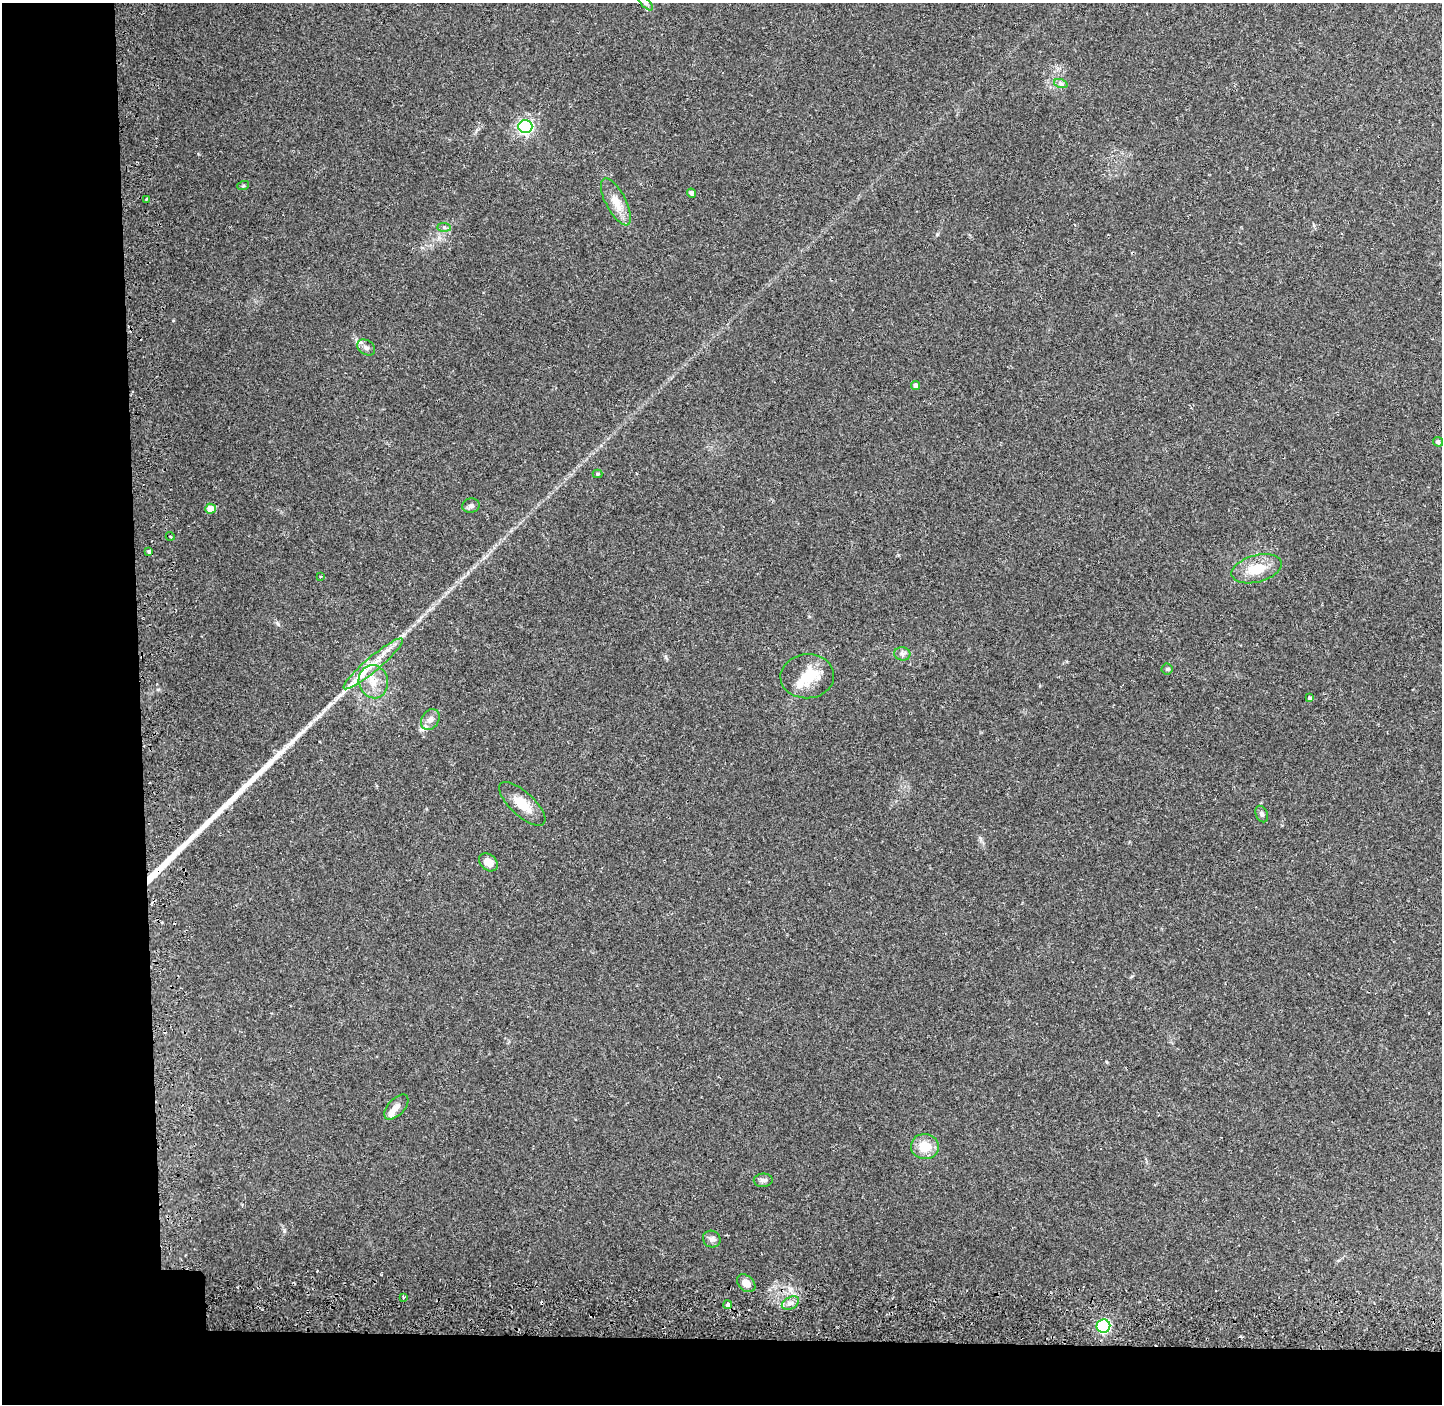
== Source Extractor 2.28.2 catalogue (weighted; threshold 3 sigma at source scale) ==
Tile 7 of 3 x 3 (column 1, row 3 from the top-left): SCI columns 120-1559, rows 66-1467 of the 4556 x 4328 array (HDU 1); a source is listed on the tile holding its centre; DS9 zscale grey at full resolution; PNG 1444 x 1406 px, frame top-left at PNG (2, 3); each listed source drawn as its Kron ellipse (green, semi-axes under 4 px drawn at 4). Shown black and unused: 14% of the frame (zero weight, under 2 of 3 exposures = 5% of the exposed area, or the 3 px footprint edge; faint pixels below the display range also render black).
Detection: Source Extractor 2.28.2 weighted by HDU 2 'WHT'; one run over the whole footprint, this tile lists its part. Background 0.0756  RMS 0.0048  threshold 0.0215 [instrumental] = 3 sigma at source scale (4.5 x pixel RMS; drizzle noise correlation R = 1.50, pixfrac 1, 0.0396/0.0396 arcsec/px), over >= 5 px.
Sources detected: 49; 3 cosmic-ray / hot-pixel residue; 4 long thin detections or spike segments (spike, bleed or trail) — neither listed nor drawn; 5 inside a brighter listed object's ellipse — not listed separately; the other 37 listed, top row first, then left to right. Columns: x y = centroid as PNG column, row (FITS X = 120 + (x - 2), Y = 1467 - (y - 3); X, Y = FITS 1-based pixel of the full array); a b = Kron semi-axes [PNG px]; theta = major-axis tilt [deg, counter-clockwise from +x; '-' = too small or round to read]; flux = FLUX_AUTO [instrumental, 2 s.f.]
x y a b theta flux
646 3 9 3 -45 1
1061 84 7 4 -18 1.1
525 127 7 6 - 120
243 186 6 4 19 0.56
691 193 5 4 - 1.5
147 200 4 3 - 1.7
616 202 26 10 -62 7.3
444 227 7 4 -1 1
366 347 10 7 -33 1.9
916 386 5 4 - 1.9
1438 442 5 4 - 1.3
597 474 5 4 - 0.7
471 506 9 7 14 1.5
210 509 5 5 - 6.3
170 536 4 3 - 0.48
149 551 3 3 - 1.8
1257 569 26 13 15 12
320 576 3 3 - 0.64
902 654 8 6 -8 1.5
373 664 38 7 40 10
1167 669 5 5 - 0.72
807 676 27 22 5 13
373 682 16 14 -77 7.4
1309 698 3 3 - 1.2
430 720 11 8 58 2.8
522 804 29 12 -43 9.1
1262 814 8 6 -65 1.4
488 862 10 8 -41 4.7
396 1107 15 8 47 3
925 1147 14 12 -6 8.9
763 1180 9 6 3 1.7
712 1239 9 8 - 1.8
746 1283 10 7 -43 3.6
403 1297 3 2 - 0.63
790 1303 9 6 26 2
728 1305 4 3 - 2.4
1103 1326 7 6 - 78
Isophote crosses this tile's border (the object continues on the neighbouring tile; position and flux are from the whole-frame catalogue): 1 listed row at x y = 646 3
Unlisted compact peaks at least as high as the median listed source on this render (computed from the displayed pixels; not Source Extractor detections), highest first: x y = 284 1230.